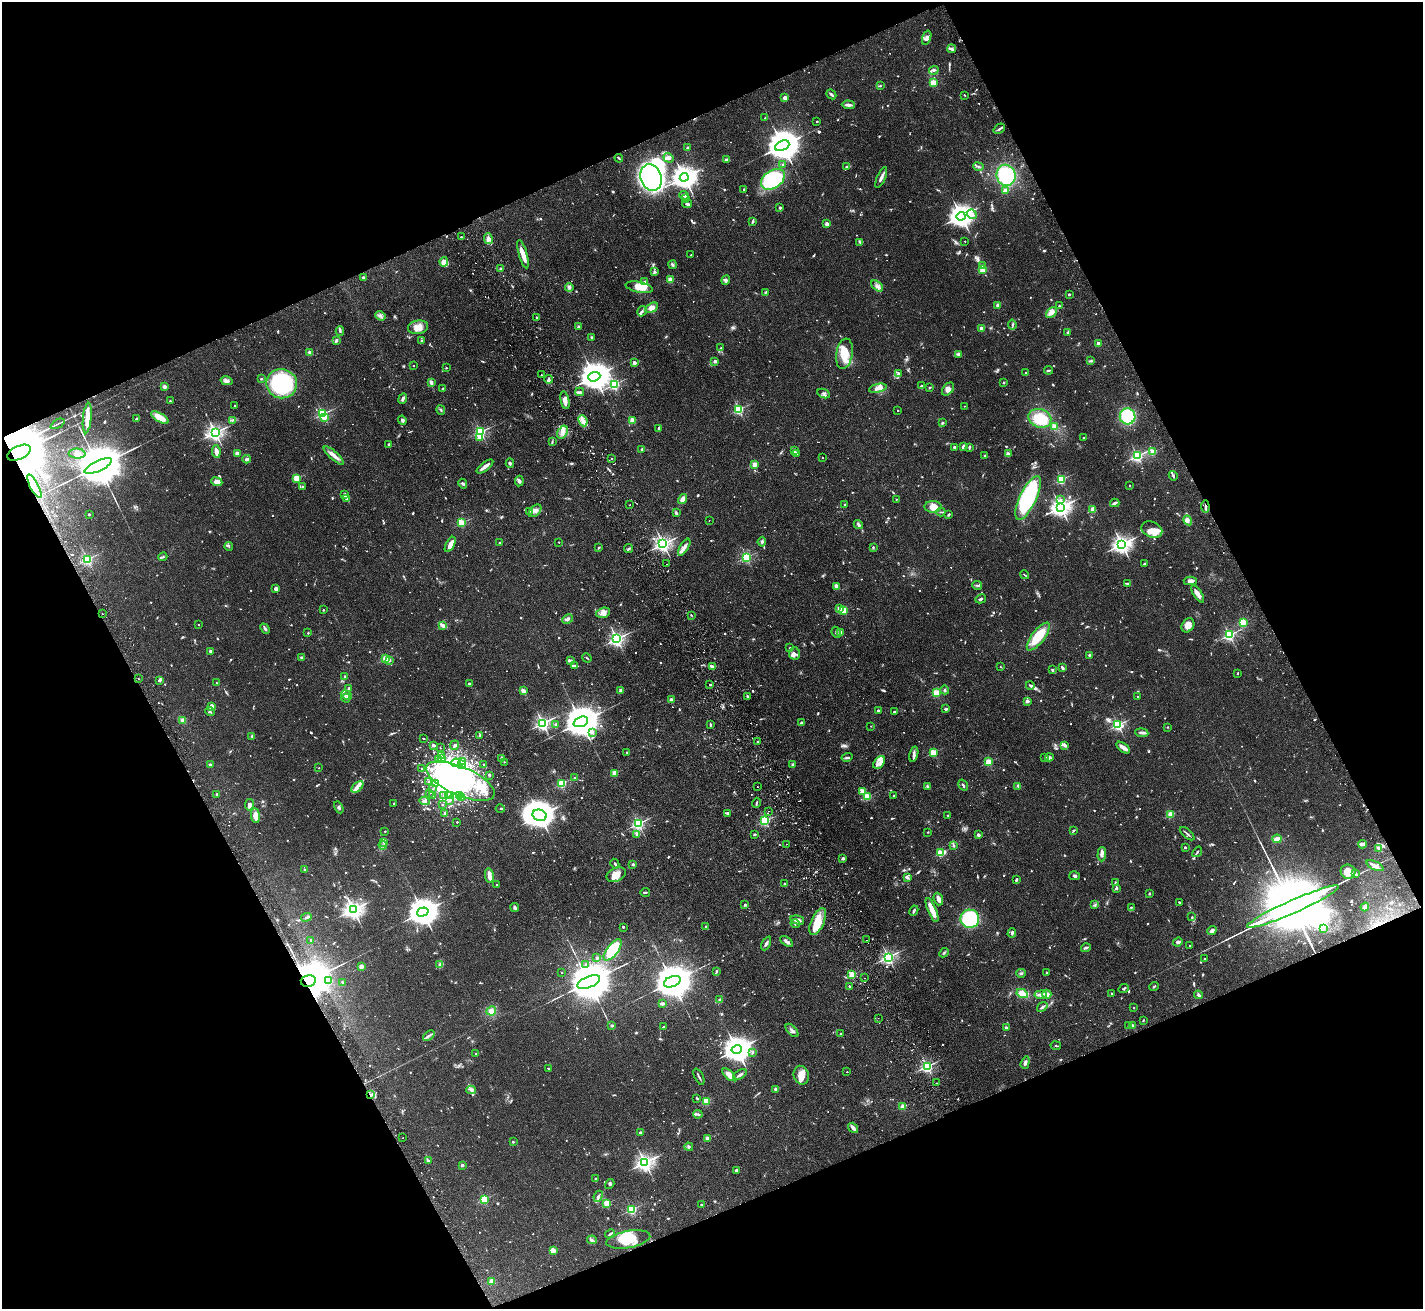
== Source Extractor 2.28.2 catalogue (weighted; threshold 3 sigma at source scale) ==
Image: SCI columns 54-5734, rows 319-5543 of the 5788 x 5729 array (HDU 1 of 3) = the unmasked area's bounding box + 8 px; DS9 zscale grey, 4 x 4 block average (1 PNG px = mean of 4 x 4 image px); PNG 1425 x 1311 px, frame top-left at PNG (2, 2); each listed source drawn as its Kron ellipse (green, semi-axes under 4 px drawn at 4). Shown black and unused: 44% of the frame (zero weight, under 2 of 3 exposures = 3% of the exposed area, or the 3 px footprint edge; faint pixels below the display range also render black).
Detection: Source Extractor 2.28.2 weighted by HDU 2 'WHT'. Background 0.073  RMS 0.0054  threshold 0.0241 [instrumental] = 3 sigma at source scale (4.5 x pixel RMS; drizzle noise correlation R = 1.50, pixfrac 1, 0.05/0.05 arcsec/px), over >= 5 px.
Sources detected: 1523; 34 too faint to see at this stretch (4 x 4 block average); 28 inside a brighter object's white glare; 21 cosmic-ray / hot-pixel residue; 3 long thin detections or spike segments (spike, bleed or trail) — neither listed nor drawn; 42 coinciding with a brighter row at this scale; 108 inside a brighter listed object's ellipse — not listed separately; of the other 1287, all 500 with FLUX_AUTO >= 2.93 (the completeness limit of this list) listed and drawn (787 fainter detections not listed), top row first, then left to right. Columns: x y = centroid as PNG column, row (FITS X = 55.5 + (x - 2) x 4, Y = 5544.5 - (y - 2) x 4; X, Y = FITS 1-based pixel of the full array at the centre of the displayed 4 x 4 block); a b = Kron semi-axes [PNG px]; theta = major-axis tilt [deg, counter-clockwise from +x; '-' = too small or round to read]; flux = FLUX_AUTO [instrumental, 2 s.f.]
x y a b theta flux
927 38 7 3 72 11
952 49 4 2 - 5.2
934 70 5 2 - 5.4
933 83 2 2 - 180
880 86 2 2 - 3.4
831 94 5 2 - 5.7
964 95 2 2 - 3.2
785 98 4 3 - 12
848 105 6 2 -3 11
765 118 2 2 - 3
817 121 2 2 - 9.4
999 129 6 2 35 6.4
782 146 7 4 24 8900
688 148 2 2 - 27
619 158 4 2 - 4.1
668 158 5 4 - 10
727 160 4 3 - 10
783 164 3 2 - 2.9
978 166 5 2 - 3.2
846 167 2 2 - 3.2
1006 175 11 9 -72 210
684 177 4 3 - 3200
881 177 11 2 66 16
651 178 13 10 -72 590
773 179 13 8 35 260
744 189 2 2 - 3.2
1005 190 4 3 - 11
684 195 5 2 - 10
686 198 2 2 - 3.9
687 204 5 3 - 7.6
780 208 2 2 - 24
972 214 5 4 - 12
961 216 4 3 - 3500
753 221 3 2 - 5.9
827 224 2 2 - 51
461 237 2 2 - 3.8
488 238 5 4 - 11
965 241 2 2 - 4.1
860 242 3 2 - 3.2
523 254 14 3 -74 36
691 255 2 2 - 3
444 262 5 3 - 33
673 265 4 3 - 5.1
982 266 2 2 - 26
501 269 2 2 - 24
982 269 2 2 - 170
655 272 4 3 - 6.4
363 277 2 2 - 17
670 280 2 2 - 110
726 280 5 4 - 7.9
644 281 2 2 - 7.7
877 286 7 3 -40 11
569 287 4 3 - 7.4
639 287 14 5 -11 36
765 292 3 2 - 4.3
1069 294 2 2 - 13
998 305 2 2 - 42
1059 306 2 2 - 6.3
652 308 7 4 30 22
642 311 5 2 - 6.8
1052 312 6 3 41 17
380 316 5 3 - 8.8
537 317 2 2 - 11
1012 325 5 2 - 3.2
418 327 10 7 8 30
579 327 2 2 - 3.2
981 329 2 2 - 54
340 331 4 2 - 4.5
1068 332 2 2 - 5.4
591 338 3 3 - 3.2
336 341 3 2 - 10
422 341 3 2 - 4.1
1098 344 2 2 - 54
721 348 2 2 - 5
310 353 2 2 - 55
844 354 15 8 81 73
959 354 4 3 - 5.9
715 361 2 2 - 42
1091 361 3 2 - 3.4
634 363 2 2 - 45
413 366 2 2 - 3.7
446 368 2 2 - 6.5
1048 370 4 2 - 4.9
898 373 4 2 - 3.5
1026 373 2 2 - 7.4
541 375 2 2 - 3.7
594 377 6 4 21 6300
261 379 2 2 - 12
549 379 4 2 - 11
226 381 6 3 -14 9.7
431 382 4 3 - 10
1004 383 2 2 - 3.5
282 384 15 14 - 330
614 384 2 2 - 440
921 386 3 2 - 5.2
164 387 3 3 - 11
930 387 2 2 - 3.5
878 388 9 4 13 19
443 389 3 2 - 4.6
948 389 7 5 52 18
580 392 4 4 - 8.5
824 394 6 3 -25 7.6
403 398 5 2 - 9.4
565 400 9 3 -78 22
170 401 2 2 - 6.3
235 405 2 2 - 5.9
964 406 2 2 - 3.3
739 409 2 2 - 420
441 410 5 2 - 4
898 410 2 2 - 4.1
323 414 2 2 - 500
1128 416 8 8 - 200
324 417 2 2 - 64
87 418 15 4 84 41
160 418 10 4 -29 45
1040 418 12 9 -20 87
137 419 2 2 - 29
232 420 4 2 - 4
402 420 5 3 - 6.3
632 420 2 2 - 100
583 421 6 3 -65 14
942 423 3 2 - 3.8
57 424 7 2 28 4.5
1054 427 3 3 - 30
658 429 3 2 - 4.8
480 432 2 2 - 470
562 432 7 4 60 19
215 433 3 2 - 1300
479 437 2 2 - 68
1084 438 2 2 - 4.5
552 442 4 2 - 3
389 444 2 2 - 11
963 446 4 2 - 10
954 447 2 2 - 21
969 447 4 2 - 4.4
642 449 3 2 - 4.7
216 451 6 3 -82 21
794 451 3 2 - 7.6
1153 452 2 2 - 140
19 453 13 6 23 29000
237 453 2 2 - 70
796 453 4 3 - 6.1
77 454 8 5 -2 17
1008 454 2 2 - 15
334 455 13 3 -42 24
985 456 3 2 - 3.5
1137 456 2 2 - 630
823 458 2 2 - 3.4
247 459 4 3 - 6.6
611 459 2 2 - 5
510 463 4 3 - 5.3
755 464 2 2 - 94
98 466 15 5 25 28000
485 466 10 2 37 23
1173 476 5 2 - 5.8
297 478 2 2 - 190
1061 480 2 2 - 330
519 481 5 4 - 8.7
217 482 5 3 - 20
463 484 5 3 - 5.6
34 486 13 2 -62 9.9
1130 486 2 2 - 5.7
302 487 3 2 - 3.8
345 494 4 2 - 8.8
346 498 4 3 - 5.1
1028 498 24 8 64 320
683 499 5 3 - 18
896 499 2 2 - 4.5
1060 500 2 2 - 3.1
1115 503 5 2 - 7.5
845 504 2 2 - 10
630 505 2 2 - 4.4
1205 506 6 2 -85 7
933 507 8 6 1 43
1061 507 3 3 - 2200
1092 510 2 2 - 23
529 511 3 2 - 5
535 511 7 5 46 15
941 512 4 2 - 4.3
676 513 4 2 - 5.4
949 514 3 2 - 3.3
89 515 2 2 - 13
709 520 2 2 - 4.1
1188 520 5 4 - 9.5
462 523 2 2 - 220
858 524 5 2 - 6.6
1152 530 11 8 -22 30
559 542 2 2 - 3.7
762 542 5 2 - 5.8
499 543 2 2 - 9.4
450 544 8 3 61 35
663 544 2 2 - 1200
1122 544 3 3 - 1800
229 546 4 2 - 4
599 547 2 2 - 6.3
684 547 10 3 58 14
873 547 2 2 - 10
629 548 4 2 - 5.7
163 557 4 2 - 4.7
746 557 2 2 - 390
87 559 2 2 - 560
667 564 2 2 - 10
1145 564 4 3 - 4.5
1024 575 4 2 - 3.7
1190 581 6 2 -1 19
1127 583 3 2 - 4.1
977 585 5 2 - 4.6
836 586 4 3 - 16
276 589 4 3 - 14
1198 594 10 3 -57 26
981 599 5 2 - 5.6
839 608 2 2 - 49
323 610 2 2 - 9.6
844 610 2 2 - 160
603 613 7 5 18 16
102 614 2 2 - 2.9
691 615 2 2 - 4.8
568 619 6 3 29 7.9
1243 622 2 2 - 190
198 625 2 2 - 3.1
1188 625 7 6 - 25
443 626 4 3 - 12
265 629 5 2 - 5.4
836 632 6 2 -64 3.9
308 633 2 2 - 3.2
841 633 2 2 - 58
1229 635 2 2 - 620
1038 636 17 6 52 90
617 639 2 2 - 1100
790 648 2 2 - 3.3
210 651 2 2 - 26
794 653 6 5 - 13
1089 655 2 2 - 12
302 657 2 2 - 14
587 658 5 2 - 3.2
386 659 2 2 - 190
389 660 2 2 - 20
570 661 3 2 - 5.3
575 666 3 2 - 7.4
712 667 2 2 - 35
1000 667 2 2 - 2.9
1062 668 4 2 - 6.5
1052 669 3 2 - 3
1237 673 2 2 - 3.2
345 677 2 2 - 8.7
138 679 2 2 - 3
159 680 3 2 - 7.9
217 683 3 2 - 3.3
469 684 2 2 - 17
710 685 2 2 - 8.6
1030 685 4 3 - 6.2
349 688 4 2 - 7.1
945 690 4 2 - 5.2
523 691 3 2 - 20
621 691 2 2 - 16
936 693 2 2 - 220
346 695 6 3 -26 9.2
747 696 3 2 - 3.3
1137 696 2 2 - 3.4
346 698 4 2 - 11
671 700 2 2 - 38
1027 701 3 2 - 10
212 706 4 3 - 13
946 709 3 2 - 8.9
878 710 3 2 - 5.5
210 712 5 2 - 5.2
894 712 2 2 - 14
183 720 4 3 - 8.4
581 722 7 5 21 11000
543 723 2 2 - 990
802 723 2 2 - 33
556 724 2 2 - 11
710 725 4 2 - 3.7
1118 725 2 2 - 570
871 726 2 2 - 3.3
1168 727 2 2 - 5.5
592 732 2 2 - 19
1142 733 6 2 -6 7.2
480 735 2 2 - 17
252 736 3 2 - 3.5
424 739 2 2 - 5.3
758 742 2 2 - 3.9
433 745 2 2 - 22
454 745 5 3 - 6.1
1064 745 4 3 - 9.4
440 748 2 2 - 3.8
1123 748 8 3 -36 22
627 753 2 2 - 15
933 753 2 2 - 200
914 754 8 3 78 11
441 756 2 2 - 59
847 757 5 2 - 4.7
1045 757 2 2 - 6.5
1049 757 4 2 - 4.4
442 759 2 2 - 8.7
501 759 4 2 - 9.9
438 760 2 2 - 13
463 762 2 2 - 5.5
504 762 2 2 - 3.9
989 762 2 2 - 190
456 763 5 2 - 8.6
879 763 7 5 47 19
462 764 3 2 - 4.9
484 764 2 2 - 5.8
210 765 2 2 - 7.5
793 765 3 2 - 4.5
319 768 2 2 - 3
422 768 2 2 - 4.6
614 773 2 2 - 110
489 775 2 2 - 27
574 777 2 2 - 3.2
460 781 37 14 -24 480
428 782 2 2 - 8.1
435 784 3 2 - 5.8
562 784 2 2 - 260
963 785 6 2 -57 6.2
1018 786 4 2 - 4
357 787 7 3 42 21
757 787 2 2 - 3.1
927 787 4 3 - 6.3
433 789 2 2 - 3
862 791 2 2 - 79
429 793 2 2 - 4.1
217 794 2 2 - 11
448 795 2 2 - 3.8
451 795 3 2 - 3.8
433 796 2 2 - 5.9
444 796 2 2 - 3.2
459 796 2 2 - 4.9
894 796 2 2 - 11
868 797 2 2 - 180
461 798 2 2 - 4.4
425 801 5 3 - 8.3
450 801 2 2 - 7.2
394 803 2 2 - 6.9
756 803 5 2 - 3.7
249 805 6 4 79 11
442 805 2 2 - 7.7
339 807 6 3 -61 6.8
500 809 4 2 - 3.3
768 811 2 2 - 5.6
445 813 2 2 - 34
728 813 2 2 - 10
539 815 7 5 -15 4900
948 815 2 2 - 3.8
1171 815 2 2 - 150
255 816 7 4 -83 40
765 821 2 2 - 420
457 822 2 2 - 6.1
638 824 2 2 - 680
385 831 2 2 - 7.1
1073 831 3 2 - 2.9
928 832 2 2 - 5.6
755 834 2 2 - 6.2
1187 834 9 2 -41 6.2
637 835 4 3 - 5.5
978 835 2 2 - 37
1277 839 4 2 - 38
384 843 2 2 - 3.5
786 844 2 2 - 6.4
1362 844 4 2 - 16
383 845 4 2 - 5.5
953 845 3 2 - 3.6
1185 847 2 2 - 14
1379 848 4 2 - 6
1197 852 6 2 53 4.8
941 853 2 2 - 190
1102 854 7 3 89 10
843 858 2 2 - 33
615 864 5 2 - 5.9
633 864 3 3 - 3.6
1375 866 9 3 -26 15
305 870 4 2 - 4.1
1348 872 7 7 - 42
1356 873 2 2 - 5.8
489 875 7 3 -82 29
616 875 10 6 25 39
1075 876 5 3 - 7.2
908 877 4 2 - 6.7
1016 880 3 2 - 6.6
1115 883 3 2 - 7.5
784 884 2 2 - 3.2
497 885 3 2 - 3.5
1116 888 3 2 - 6.8
645 892 5 2 - 4.3
1149 893 3 2 - 3.8
938 899 6 3 -72 20
1180 902 3 2 - 5.1
745 905 3 2 - 4.3
1095 905 3 2 - 4.4
515 907 5 3 - 6.5
1131 907 3 2 - 3.2
1293 907 50 6 24 120000
1365 907 4 3 - 13
353 910 3 3 - 2000
932 910 13 3 -67 49
914 911 5 2 - 5.6
423 912 6 4 18 6400
306 917 5 3 - 6.6
1192 917 2 2 - 3.2
970 919 9 9 - 240
797 920 7 2 -15 19
818 922 14 6 65 46
795 924 5 2 - 3.3
706 926 2 2 - 11
623 927 2 2 - 16
1323 929 2 2 - 4.3
1212 931 4 3 - 13
1012 933 5 2 - 6.1
311 940 2 2 - 4
866 940 2 2 - 2.9
786 941 7 3 -36 9.8
1178 942 5 3 - 12
766 943 7 2 64 9.2
1190 946 2 2 - 3.4
1086 948 5 2 - 6.9
613 950 12 5 52 120
944 953 5 2 - 5.8
888 957 2 2 - 960
597 958 2 2 - 15
1204 959 2 2 - 5
440 964 3 2 - 3.1
586 964 3 2 - 4.4
361 966 2 2 - 76
716 971 4 2 - 5.2
562 973 2 2 - 3
1021 973 4 3 - 5.4
1047 973 3 2 - 3.6
851 975 2 2 - 130
864 978 2 2 - 7
329 980 3 2 - 3.4
308 981 7 6 - 14000
342 982 2 2 - 9.7
589 982 12 5 23 22000
672 982 9 5 21 14000
849 986 3 2 - 3.3
1154 986 5 2 - 3.6
1124 989 5 2 - 4.3
1022 993 6 4 -29 27
1112 993 2 2 - 6.8
1047 994 4 3 - 16
1041 995 6 2 8 16
1198 995 4 3 - 7.7
720 1000 4 3 - 4.2
662 1004 4 2 - 8.7
1042 1007 6 3 36 6.7
1134 1008 2 2 - 4.1
491 1011 5 4 - 19
878 1018 2 2 - 3.5
1143 1020 2 2 - 3.4
612 1026 2 2 - 21
1129 1026 3 2 - 3.7
1132 1026 2 2 - 59
664 1027 2 2 - 3
1006 1028 2 2 - 39
792 1030 8 2 -47 8
841 1034 2 2 - 11
429 1036 7 2 39 8.6
1056 1046 5 2 - 3.6
737 1049 5 4 - 4900
753 1052 3 2 - 3.3
475 1054 2 2 - 4
1025 1063 6 3 72 10
927 1066 2 2 - 640
548 1069 3 2 - 4.1
847 1072 2 2 - 3.8
729 1075 8 3 -45 31
740 1075 8 2 33 8.2
801 1075 9 7 -75 38
699 1077 9 2 -64 6.3
936 1083 2 2 - 3.4
776 1089 2 2 - 41
471 1090 5 2 - 6.3
371 1095 3 2 - 4.6
697 1098 3 2 - 4.8
706 1101 2 2 - 160
903 1106 2 2 - 92
698 1114 5 2 - 5.7
853 1128 6 2 -51 23
640 1133 2 2 - 16
403 1138 2 2 - 3.7
707 1138 2 2 - 70
513 1142 2 2 - 11
689 1147 4 3 - 4.5
428 1161 2 2 - 25
645 1162 3 3 - 1500
462 1165 2 2 - 31
736 1170 4 3 - 3.9
595 1178 2 2 - 5.5
610 1184 5 3 - 4.3
598 1196 6 3 66 7.4
484 1199 2 2 - 280
607 1203 2 2 - 150
701 1204 2 2 - 3.1
632 1209 2 2 - 370
610 1234 5 2 - 5.2
628 1239 22 8 10 81
592 1240 5 3 - 6.7
553 1251 2 2 - 50
492 1281 2 2 - 85
Overlapping masked pixels (flux is a lower limit): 5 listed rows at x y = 19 453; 1205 506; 1293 907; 308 981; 371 1095